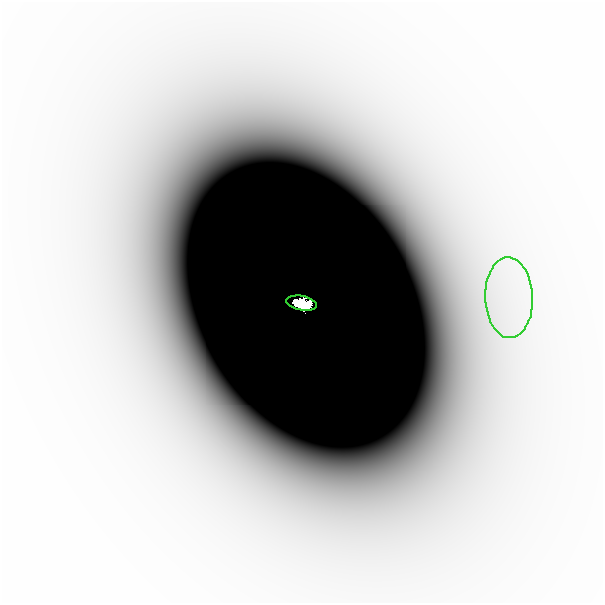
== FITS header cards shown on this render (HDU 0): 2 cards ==
NAXIS1  =                  601
NAXIS2  =                  601

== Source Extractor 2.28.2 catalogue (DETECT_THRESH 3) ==
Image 601 x 601 px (HDU 0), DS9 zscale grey, 1 PNG px = 1 image px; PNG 605 x 605 px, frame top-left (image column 1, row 601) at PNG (2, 2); each listed source drawn as its Kron ellipse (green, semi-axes under 4 px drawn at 4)
Background -7.38e-09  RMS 3.9e-09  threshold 1.18e-08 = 3 sigma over >= 5 px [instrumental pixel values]
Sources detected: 3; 1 with non-positive FLUX_AUTO (blend fragments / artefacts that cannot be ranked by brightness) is neither listed nor drawn; the other 2 listed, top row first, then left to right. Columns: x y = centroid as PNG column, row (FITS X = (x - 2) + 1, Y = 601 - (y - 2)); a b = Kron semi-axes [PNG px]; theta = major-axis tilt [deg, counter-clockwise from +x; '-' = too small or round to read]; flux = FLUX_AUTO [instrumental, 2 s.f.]
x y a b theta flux
509 298 40 24 -88 3.0e-05
301 303 15 7 -11 2.7e+00
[1 non-positive-flux detection neither listed nor drawn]